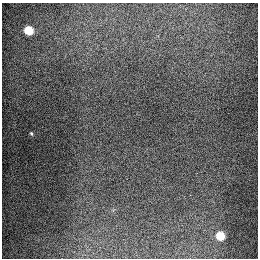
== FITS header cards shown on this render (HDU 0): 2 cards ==
NAXIS1  =                  256
NAXIS2  =                  256

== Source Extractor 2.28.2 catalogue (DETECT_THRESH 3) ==
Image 256 x 256 px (HDU 0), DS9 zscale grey, 1 PNG px = 1 image px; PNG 260 x 260 px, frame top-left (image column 1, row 256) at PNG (2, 3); no overlay
Background 1270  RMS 26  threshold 79.4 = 3 sigma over >= 5 px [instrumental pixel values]
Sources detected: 4; all 4 listed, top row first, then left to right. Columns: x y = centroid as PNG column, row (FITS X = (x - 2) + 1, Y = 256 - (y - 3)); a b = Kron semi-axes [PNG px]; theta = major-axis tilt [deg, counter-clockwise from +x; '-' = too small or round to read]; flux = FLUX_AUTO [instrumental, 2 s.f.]
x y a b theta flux
29 30 6 5 - 75000
31 133 5 3 - 1900
190 195 2 2 - 4500
220 236 6 5 - 59000